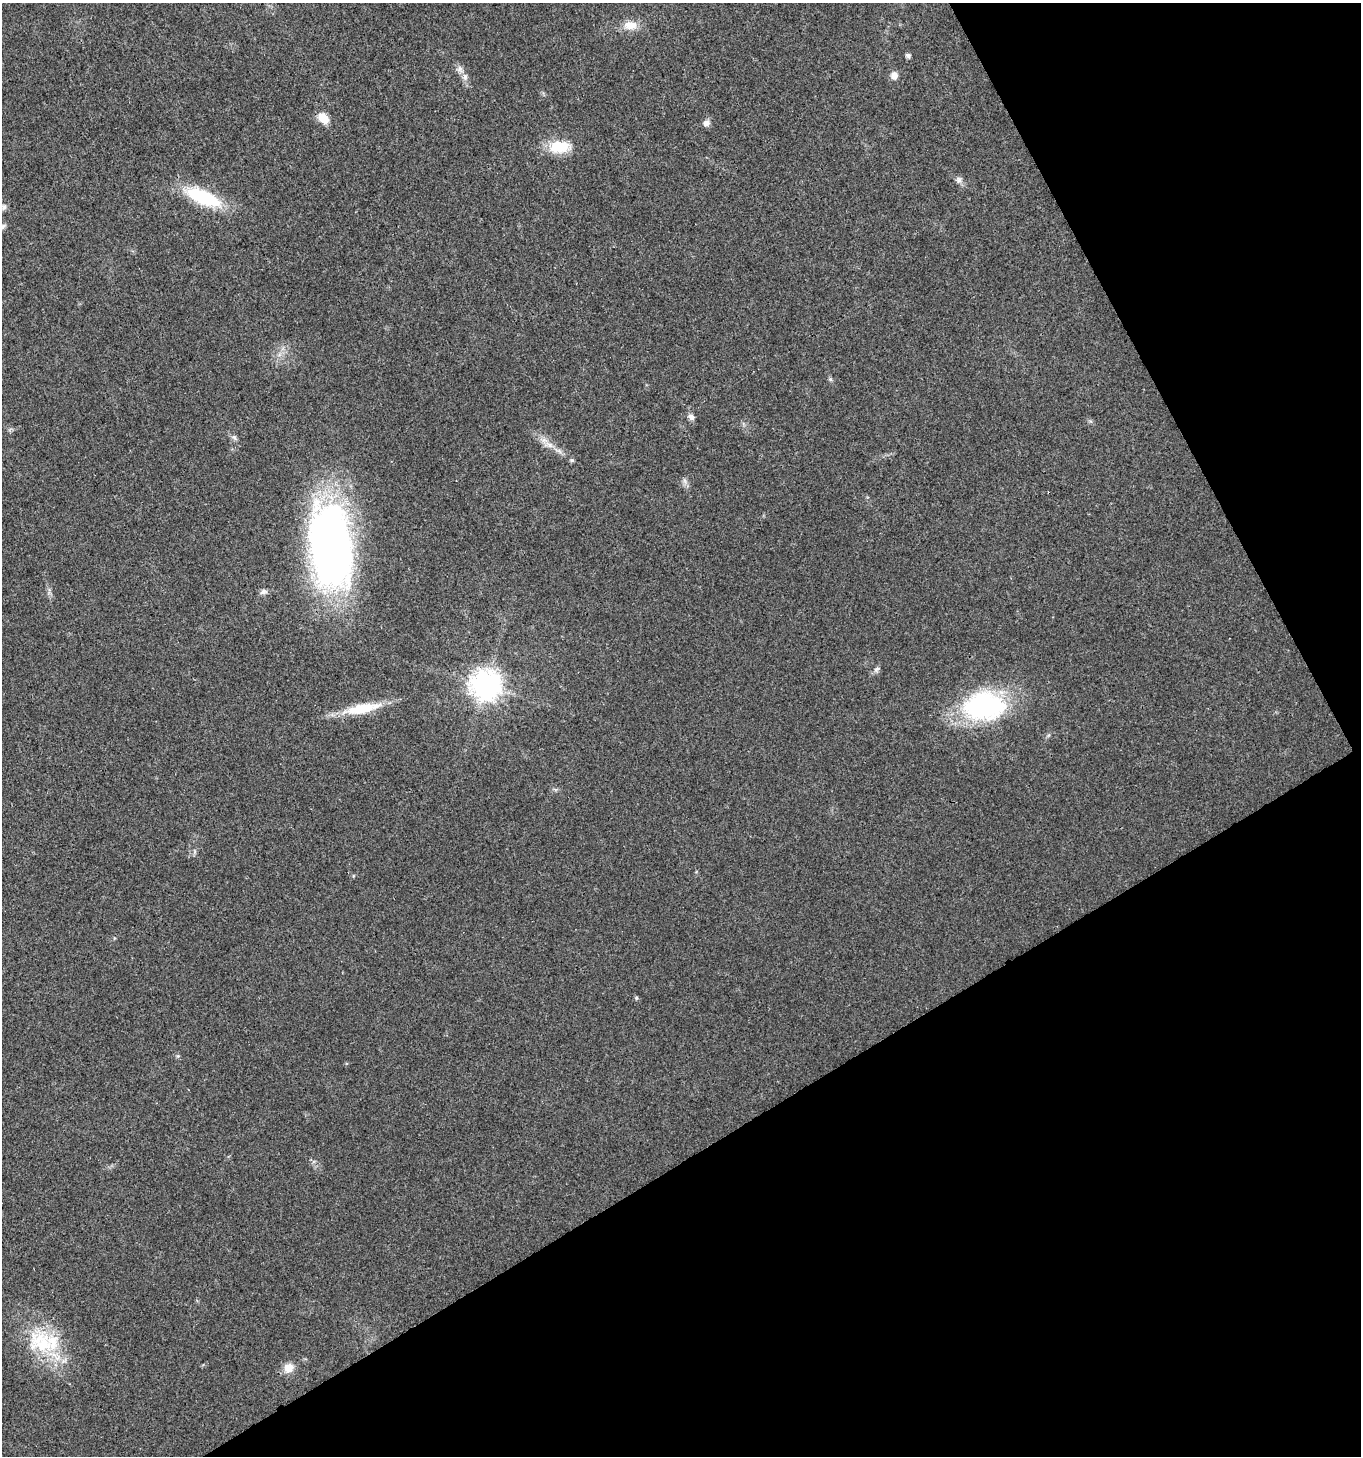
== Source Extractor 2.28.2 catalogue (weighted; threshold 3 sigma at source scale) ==
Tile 12 of 4 x 4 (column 4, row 3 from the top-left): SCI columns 4249-5607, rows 1460-2913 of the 5721 x 5829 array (HDU 1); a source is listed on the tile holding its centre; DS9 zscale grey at full resolution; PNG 1363 x 1458 px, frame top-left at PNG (2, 3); no overlay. Shown black and unused: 29% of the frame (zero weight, under 3 of 4 exposures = <1% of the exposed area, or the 3 px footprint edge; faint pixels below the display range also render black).
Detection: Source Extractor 2.28.2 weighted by HDU 2 'WHT'; one run over the whole footprint, this tile lists its part. Background 0.0181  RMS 0.0028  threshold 0.0127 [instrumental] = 3 sigma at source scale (4.5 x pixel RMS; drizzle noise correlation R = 1.50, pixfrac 1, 0.0396/0.0396 arcsec/px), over >= 5 px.
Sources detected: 31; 1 inside a brighter object's white glare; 1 cosmic-ray / hot-pixel residue — not listed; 1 inside a brighter listed object's ellipse — not listed separately; the other 28 listed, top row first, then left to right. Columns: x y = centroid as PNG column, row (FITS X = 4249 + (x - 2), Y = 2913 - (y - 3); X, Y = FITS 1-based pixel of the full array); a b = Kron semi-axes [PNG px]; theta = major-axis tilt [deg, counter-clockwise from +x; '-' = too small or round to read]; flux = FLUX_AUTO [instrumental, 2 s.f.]
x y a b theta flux
630 25 19 11 0 3.8
908 56 5 4 - 0.86
460 69 9 6 27 0.98
894 76 10 9 - 1.7
465 77 11 6 -90 1.4
323 118 11 8 -44 4.7
706 123 10 8 42 1.3
559 147 29 15 3 8.1
959 180 8 7 - 1
203 197 39 15 -23 20
4 207 11 7 67 0.97
2 227 8 6 43 0.91
830 379 6 5 - 0.47
691 417 9 7 -48 1.2
234 437 9 4 -54 0.75
549 445 13 7 -33 2.2
572 460 6 5 - 0.51
685 481 9 4 -71 0.72
331 545 83 40 -84 150
263 592 10 6 17 0.95
877 669 11 5 38 0.87
486 685 9 9 - 420
985 707 46 31 8 45
362 708 48 11 12 10
555 789 7 4 -19 0.49
636 998 5 5 - 0.47
40 1342 42 35 -41 20
288 1368 11 10 - 3.5
Isophote crosses this tile's border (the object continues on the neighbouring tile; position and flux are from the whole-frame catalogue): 1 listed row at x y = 2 227